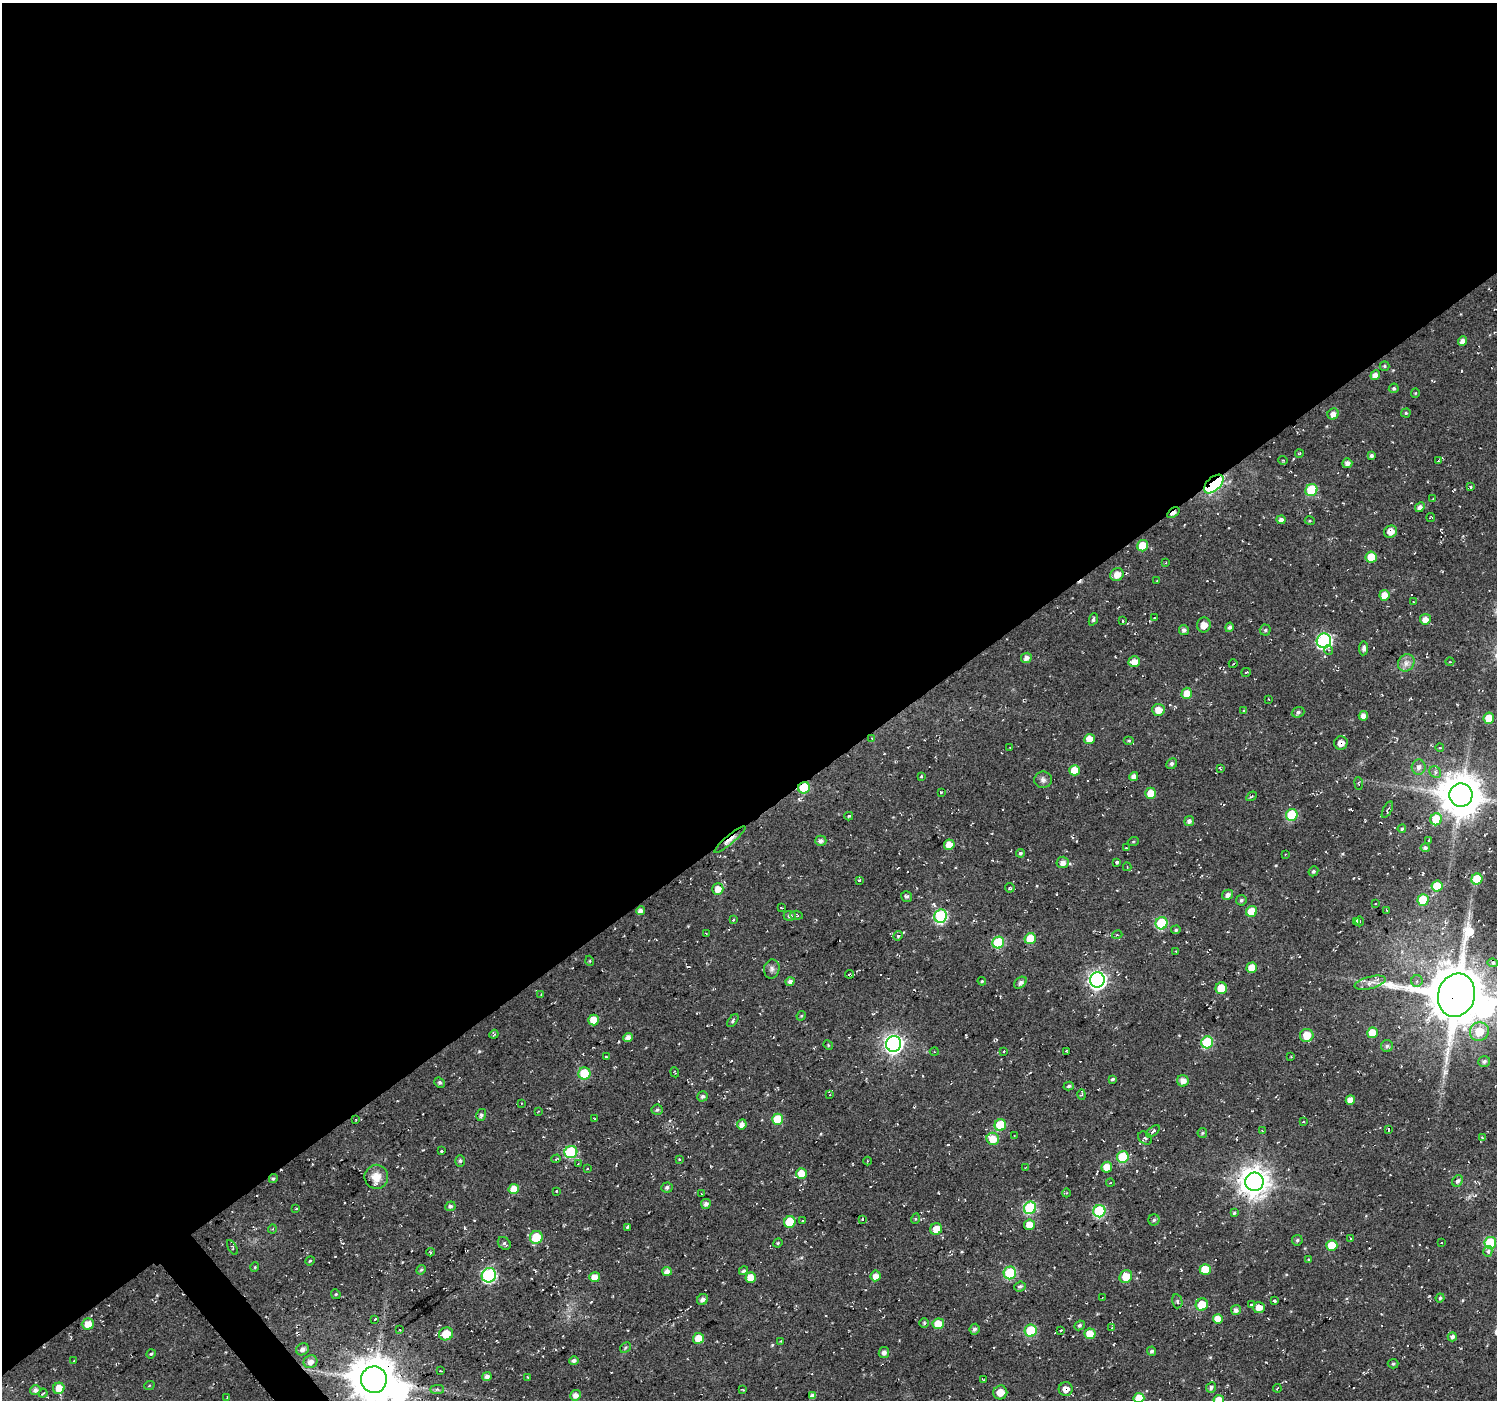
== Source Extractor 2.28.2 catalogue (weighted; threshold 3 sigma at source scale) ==
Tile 2 of 4 x 4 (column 2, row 1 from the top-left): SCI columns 1522-3016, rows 4406-5803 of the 6009 x 5953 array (HDU 1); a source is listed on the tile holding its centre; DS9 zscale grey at full resolution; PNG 1499 x 1402 px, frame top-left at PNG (2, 3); each listed source drawn as its Kron ellipse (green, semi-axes under 4 px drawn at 4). Shown black and unused: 59% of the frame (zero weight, under 2 of 3 exposures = <1% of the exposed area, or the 3 px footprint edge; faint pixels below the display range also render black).
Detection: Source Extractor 2.28.2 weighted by HDU 2 'WHT'; one run over the whole footprint, this tile lists its part. Background 0.0558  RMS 0.0079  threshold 0.0357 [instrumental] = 3 sigma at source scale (4.5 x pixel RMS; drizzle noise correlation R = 1.50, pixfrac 1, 0.0396/0.0396 arcsec/px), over >= 5 px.
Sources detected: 315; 2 inside a brighter object's white glare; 14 cosmic-ray / hot-pixel residue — neither listed nor drawn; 2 inside a brighter listed object's ellipse — not listed separately; the other 297 listed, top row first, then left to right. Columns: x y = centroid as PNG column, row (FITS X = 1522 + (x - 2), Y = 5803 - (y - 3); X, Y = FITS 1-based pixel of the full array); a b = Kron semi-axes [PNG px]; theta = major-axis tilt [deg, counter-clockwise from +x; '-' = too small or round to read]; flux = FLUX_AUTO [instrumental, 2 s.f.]
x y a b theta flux
1463 341 5 4 - 4.4
1385 366 5 4 - 1.3
1375 375 5 4 - 5.1
1394 388 5 4 - 1.5
1415 393 5 4 - 0.78
1406 413 4 4 - 1.1
1333 414 6 5 - 4.7
1299 453 4 3 - 0.7
1371 455 4 4 - 2.2
1283 460 4 4 - 0.89
1438 461 4 2 - 0.76
1347 463 5 5 - 4
1214 484 12 6 42 160
1470 487 4 3 - 1.2
1311 490 6 5 - 36
1433 499 3 2 - 0.54
1420 507 5 4 - 3.8
1173 513 7 3 35 4.7
1431 518 4 2 - 0.71
1281 520 4 4 - 3.5
1310 521 5 3 - 0.83
1390 532 7 6 - 5.7
1143 546 6 5 - 18
1371 557 5 5 - 19
1166 563 2 2 - 0.59
1117 575 7 6 - 7
1157 581 4 2 - 0.58
1384 595 5 5 - 9.4
1413 602 3 2 - 0.56
1154 618 2 2 - 0.49
1093 619 6 4 69 1.8
1425 619 5 5 - 6.5
1123 621 3 2 - 0.71
1204 625 7 6 - 6.7
1229 627 5 4 - 2.3
1184 630 5 5 - 2.8
1265 630 5 5 - 1.5
1324 641 7 7 - 140
1364 648 7 4 83 2.7
1329 650 5 3 - 0.78
1026 658 5 5 - 4
1134 662 6 5 - 7
1450 662 4 3 - 0.55
1406 663 9 8 - 4.3
1233 664 4 3 - 0.61
1246 672 5 3 - 0.79
1187 693 5 5 - 9.8
1269 699 3 2 - 0.54
1158 710 6 6 - 9
1244 710 3 3 - 0.87
1298 712 6 5 - 2.2
1363 716 5 4 - 5.9
1489 718 5 5 - 13
872 738 4 3 - 0.71
1090 739 5 5 - 11
1129 740 5 3 - 1
1341 743 7 6 - 6.1
1010 747 3 2 - 0.52
1440 748 4 3 - 0.73
1172 764 5 5 - 2.1
1419 767 7 7 - 3.9
1220 769 3 2 - 0.89
1075 770 5 5 - 11
1435 772 6 5 - 2.1
921 776 3 2 - 1
1134 776 4 4 - 4.5
1043 780 9 8 - 3
1359 783 6 3 -82 0.79
804 788 6 5 - 28
941 792 3 3 - 1.1
1151 793 5 5 - 11
1461 795 11 11 - 2600
1252 796 5 3 - 0.96
1387 810 9 4 63 1.1
1292 815 6 5 - 45
849 816 4 3 - 1.1
1436 819 6 5 - 21
1189 821 5 5 - 3
1402 829 4 3 - 1.1
730 839 20 4 40 10
821 841 5 5 - 3.3
1429 841 3 3 - 2.2
1133 842 5 3 - 0.92
949 845 5 5 - 9.4
1126 848 3 3 - 0.66
1425 848 4 4 - 2.1
1020 853 4 4 - 1.7
1285 854 3 2 - 0.55
1062 862 6 6 - 3.6
1116 862 3 3 - 2.1
1127 867 4 3 - 0.82
1313 871 5 4 - 1.5
1477 879 5 5 - 21
859 880 3 3 - 0.68
1437 886 5 5 - 16
1010 888 5 4 - 1.2
718 889 6 5 - 7.4
1228 895 5 5 - 3.8
907 896 5 5 - 1.7
1241 900 5 5 - 1.6
1423 900 5 5 - 26
1376 904 2 2 - 0.64
781 908 3 2 - 0.58
1386 910 4 2 - 0.53
640 911 5 4 - 4.1
1252 911 6 5 - 14
797 915 6 4 -4 1.1
790 916 6 5 - 1.6
941 916 7 6 - 85
733 919 3 2 - 1.2
1357 921 3 2 - 0.74
1359 921 5 3 - 0.89
1162 923 6 6 - 47
1176 930 5 4 - 1.1
706 933 3 2 - 0.51
1117 935 5 3 - 0.88
898 936 5 4 - 1.2
1030 939 6 5 - 17
998 943 6 5 - 51
1176 951 3 3 - 0.46
590 961 5 3 - 0.7
1493 963 5 4 - 1.2
1252 968 5 5 - 11
772 969 9 7 77 2.9
850 974 4 2 - 1.1
1097 980 7 7 - 320
982 981 4 4 - 0.82
1417 981 6 5 - 2.2
790 982 5 4 - 2.7
1020 983 7 5 38 2.5
1370 983 16 6 14 5.4
1221 988 6 5 - 15
541 994 3 2 - 0.54
1456 995 22 18 74 5500
801 1016 5 4 - 0.94
594 1020 5 5 - 13
733 1021 7 4 51 1.5
1479 1032 10 9 - 19
1372 1033 5 5 - 16
494 1034 4 3 - 0.97
1307 1035 7 6 - 12
628 1038 5 4 - 5.5
1207 1042 6 5 - 51
894 1044 8 7 - 350
828 1045 5 4 - 0.8
1387 1046 6 6 - 2
1004 1051 3 2 - 0.54
934 1052 4 3 - 0.72
1067 1052 4 3 - 1
606 1056 4 2 - 0.57
1291 1057 2 2 - 0.5
1484 1061 6 5 - 2.4
675 1072 5 2 - 0.77
584 1073 6 6 - 27
1112 1079 4 3 - 1.3
1183 1081 6 5 - 5
439 1083 5 4 - 1.4
1069 1086 5 4 - 1.3
830 1094 4 3 - 0.72
1082 1095 5 4 - 1
702 1096 5 5 - 2
1350 1100 5 4 - 6.7
521 1103 4 2 - 0.62
657 1110 5 5 - 1.5
538 1111 3 3 - 0.56
481 1115 6 5 - 1.7
595 1119 4 2 - 0.6
778 1119 5 5 - 21
356 1120 4 3 - 0.66
1303 1122 3 2 - 0.66
742 1124 5 5 - 4.9
1000 1125 6 5 - 37
1388 1130 4 2 - 0.72
1153 1131 8 4 40 1.8
1262 1131 3 3 - 0.54
1202 1133 5 4 - 1.1
1014 1136 4 2 - 0.55
1482 1137 3 3 - 0.6
1145 1138 7 5 -41 2.2
993 1139 6 6 - 13
441 1151 3 3 - 1.7
571 1152 6 6 - 53
1123 1157 6 6 - 38
556 1159 5 3 - 0.92
679 1159 3 2 - 0.96
460 1161 5 5 - 1.4
867 1161 4 3 - 0.81
578 1164 3 2 - 0.6
1107 1167 5 5 - 9.8
587 1168 3 2 - 0.96
1025 1168 3 2 - 0.54
801 1173 5 5 - 11
376 1177 12 11 - 10
273 1179 4 4 - 1.4
1457 1181 6 5 - 2.5
1254 1182 9 9 - 1100
1110 1183 4 3 - 0.66
667 1187 5 5 - 2
514 1189 5 5 - 9.9
556 1191 3 2 - 0.96
1066 1193 4 3 - 0.66
702 1194 3 2 - 0.47
706 1204 5 5 - 3.2
450 1206 5 5 - 2.3
1030 1208 6 6 - 67
296 1209 3 2 - 1.1
1099 1211 6 6 - 69
1234 1213 4 4 - 1.1
862 1219 4 3 - 0.78
915 1219 5 3 - 0.82
1154 1220 5 5 - 1.4
803 1221 3 3 - 1.1
790 1222 6 5 - 28
1029 1225 5 5 - 8.9
627 1227 3 3 - 0.98
272 1229 4 4 - 1.1
936 1229 6 5 - 8.1
536 1237 6 6 - 24
1351 1238 4 3 - 0.75
1297 1240 5 5 - 1.4
1441 1242 3 2 - 0.82
504 1243 7 5 -43 1.6
778 1243 5 4 - 0.89
1490 1243 6 6 - 52
1332 1245 5 5 - 16
232 1247 8 3 -60 1.1
1488 1251 5 4 - 2.3
431 1252 4 3 - 0.76
1308 1260 4 3 - 0.75
310 1261 5 4 - 0.85
255 1267 5 3 - 0.68
1205 1269 5 5 - 17
421 1270 5 4 - 1.2
667 1271 5 4 - 5.1
743 1271 5 4 - 1.4
1010 1273 6 6 - 42
489 1275 7 7 - 110
876 1276 5 5 - 5.8
595 1277 5 5 - 6.8
751 1277 5 5 - 12
1126 1277 7 6 - 12
1020 1287 6 4 23 1.8
336 1294 5 4 - 1.1
1102 1298 3 2 - 0.65
1440 1298 4 4 - 1.2
703 1300 6 5 - 3
1177 1301 7 5 -76 1.6
1274 1301 3 3 - 1.1
1202 1305 6 6 - 16
1251 1305 4 3 - 1.6
1259 1308 6 5 - 5.9
1236 1310 5 5 - 3.4
375 1319 3 2 - 2.2
1218 1319 5 5 - 9.6
924 1323 5 5 - 1.2
88 1324 6 5 - 9.8
938 1324 6 5 - 14
1079 1325 5 4 - 1.7
1112 1328 4 3 - 0.72
975 1329 5 5 - 2.6
400 1330 3 2 - 0.47
1061 1330 2 2 - 0.7
1031 1331 6 6 - 38
446 1334 7 6 - 15
1090 1334 5 5 - 12
1452 1337 4 4 - 2.7
698 1338 5 5 - 9.2
780 1341 3 2 - 0.77
625 1348 6 4 46 1.1
303 1349 7 5 35 3.5
1152 1351 5 4 - 2
884 1353 5 5 - 2.8
151 1354 5 4 - 1.1
74 1361 3 2 - 0.73
574 1361 5 4 - 2.7
311 1362 7 6 - 5.6
1393 1364 5 4 - 1.1
441 1371 3 2 - 0.74
487 1377 4 4 - 3.5
527 1377 3 2 - 0.58
983 1379 3 2 - 0.67
374 1380 13 13 - 2800
149 1386 5 3 - 0.62
1211 1387 5 5 - 2.4
59 1388 6 5 - 9.4
1277 1388 4 3 - 0.79
437 1389 7 4 0 1.7
1066 1389 7 7 - 5
35 1390 5 5 - 2.9
743 1390 3 2 - 0.59
1000 1392 7 7 - 7.6
43 1393 4 3 - 0.69
575 1395 5 5 - 4.9
812 1396 4 4 - 2.9
227 1397 3 3 - 0.68
1139 1398 5 5 - 12
1219 1400 5 5 - 8.6
Overlapping masked pixels (flux is a lower limit): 7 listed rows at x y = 1214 484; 1173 513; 1341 743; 804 788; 730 839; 1456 995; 1066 1389
Isophote crosses this tile's border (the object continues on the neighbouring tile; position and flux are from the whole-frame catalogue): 4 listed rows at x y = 1456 995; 374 1380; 1139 1398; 1219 1400